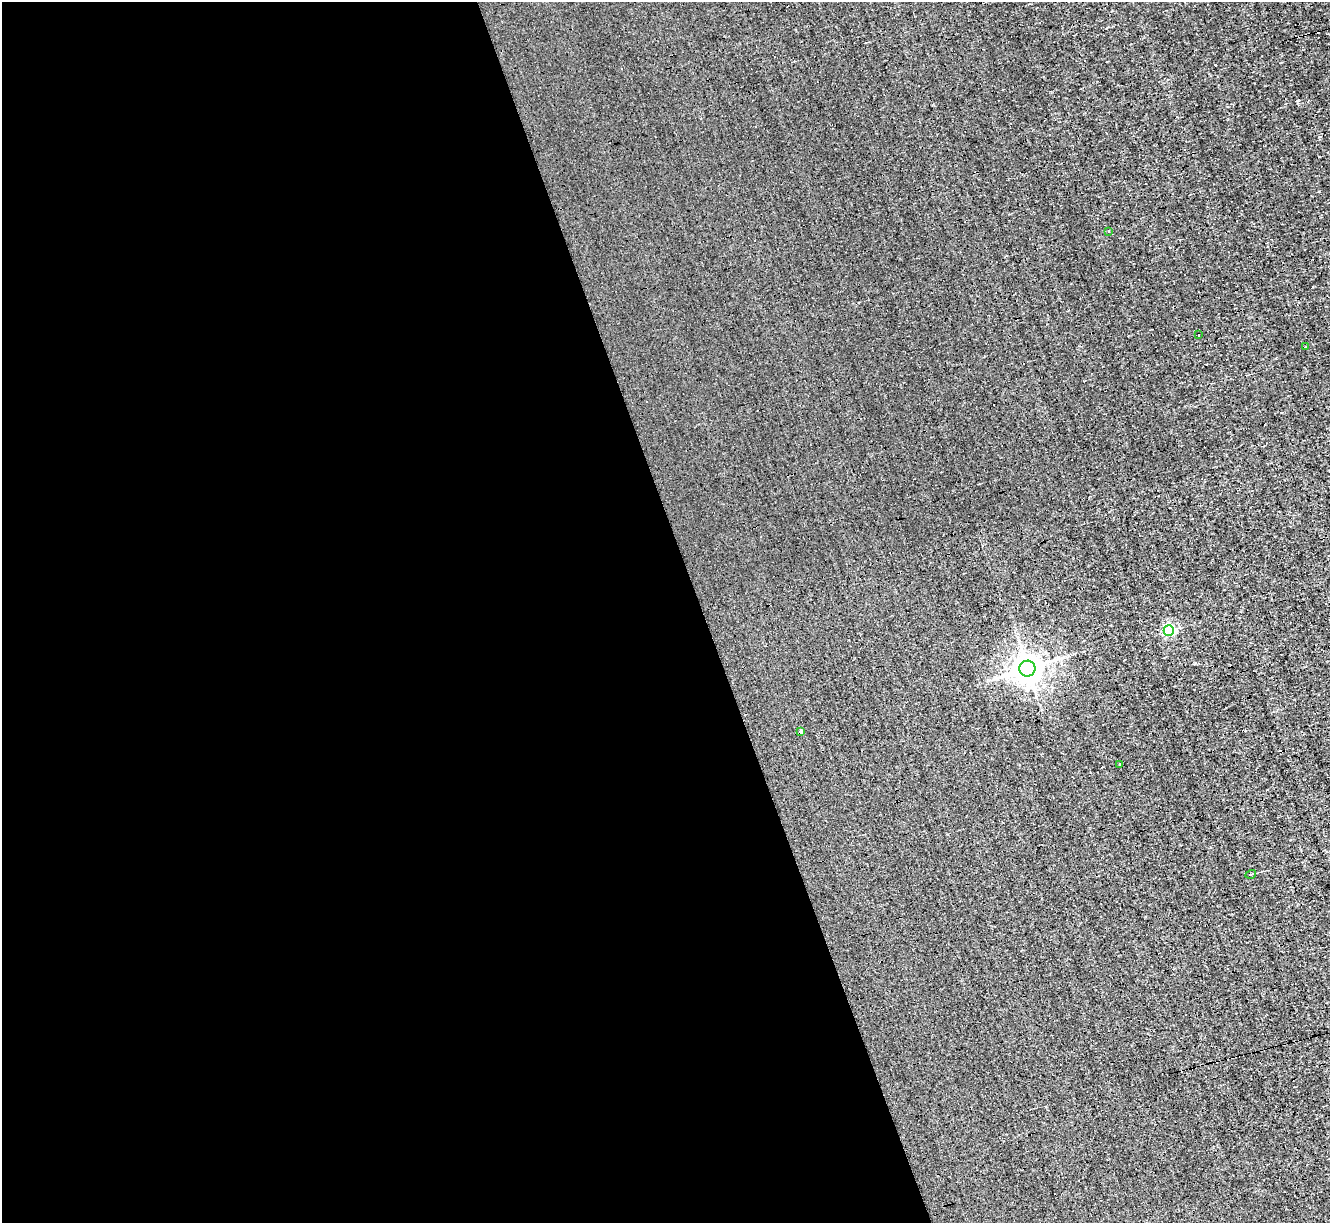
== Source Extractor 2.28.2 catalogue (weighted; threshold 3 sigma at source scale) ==
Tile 9 of 4 x 4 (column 1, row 3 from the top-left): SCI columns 1-1328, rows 1481-2701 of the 5312 x 5277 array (HDU 1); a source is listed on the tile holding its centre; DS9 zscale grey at full resolution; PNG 1332 x 1225 px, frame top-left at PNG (2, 2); each listed source drawn as its Kron ellipse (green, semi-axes under 4 px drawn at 4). Shown black and unused: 53% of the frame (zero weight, under 3 of 4 exposures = <1% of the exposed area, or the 3 px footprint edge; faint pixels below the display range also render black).
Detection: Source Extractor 2.28.2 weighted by HDU 2 'WHT'; one run over the whole footprint, this tile lists its part. Background 3.45e-04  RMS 0.044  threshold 0.199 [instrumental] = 3 sigma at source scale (4.5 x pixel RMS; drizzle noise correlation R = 1.50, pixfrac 1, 0.05/0.05 arcsec/px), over >= 5 px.
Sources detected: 10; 2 cosmic-ray / hot-pixel residue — neither listed nor drawn; the other 8 listed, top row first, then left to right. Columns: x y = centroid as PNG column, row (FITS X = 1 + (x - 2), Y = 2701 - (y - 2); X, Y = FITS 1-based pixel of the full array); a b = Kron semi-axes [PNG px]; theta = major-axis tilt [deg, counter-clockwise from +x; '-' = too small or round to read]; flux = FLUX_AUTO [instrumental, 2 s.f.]
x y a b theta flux
1109 231 3 2 - 7.9
1199 335 2 2 - 8.4
1306 347 3 2 - 6.1
1169 631 5 5 - 500
1027 669 8 8 - 5400
801 732 4 4 - 9.9
1120 764 3 3 - 12
1251 874 5 3 - 4
Overlapping masked pixels (flux is a lower limit): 1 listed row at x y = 801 732